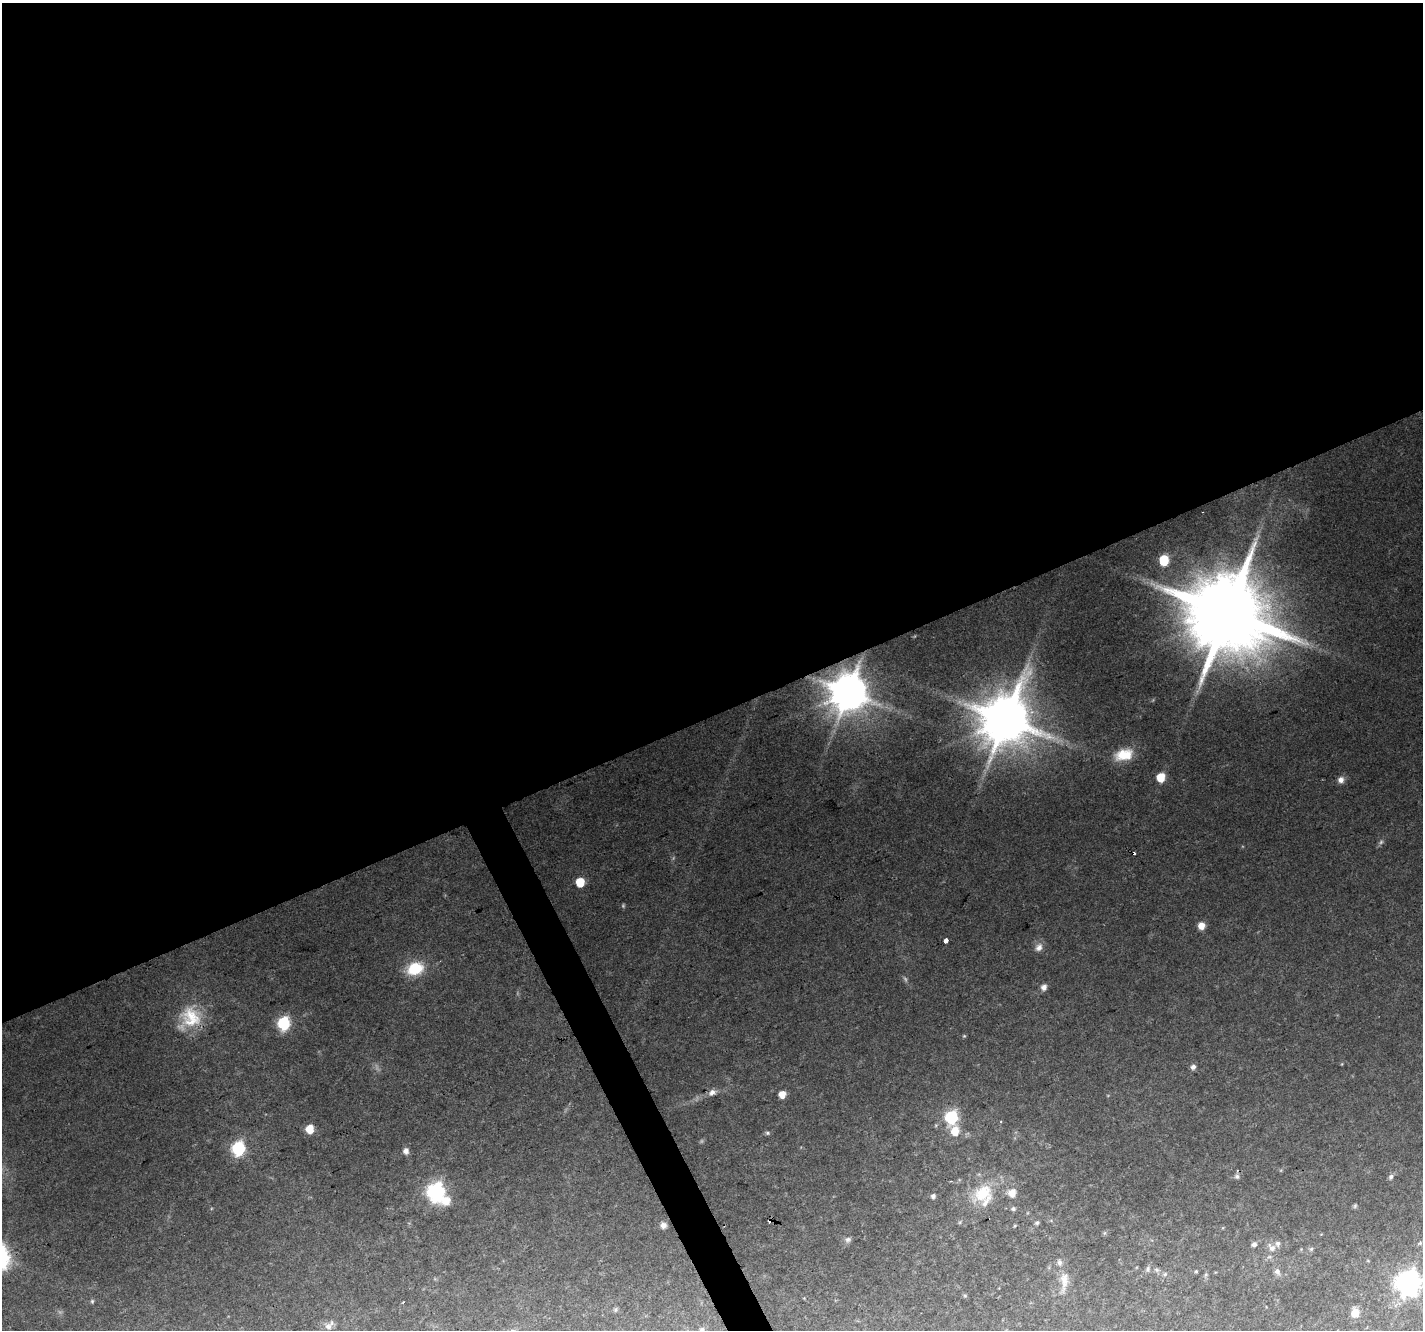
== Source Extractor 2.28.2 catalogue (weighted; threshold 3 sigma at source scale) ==
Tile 2 of 4 x 4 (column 2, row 1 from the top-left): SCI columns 1422-2842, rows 4077-5404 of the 5687 x 5553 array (HDU 1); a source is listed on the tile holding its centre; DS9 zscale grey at full resolution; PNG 1425 x 1332 px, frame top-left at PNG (2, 3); no overlay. Shown black and unused: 55% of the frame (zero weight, under 2 of 3 exposures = <1% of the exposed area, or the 3 px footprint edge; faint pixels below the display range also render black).
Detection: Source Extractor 2.28.2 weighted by HDU 2 'WHT'; one run over the whole footprint, this tile lists its part. Background 0.0829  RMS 0.0074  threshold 0.0332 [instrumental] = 3 sigma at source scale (4.5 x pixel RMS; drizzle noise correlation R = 1.50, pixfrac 1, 0.0396/0.0396 arcsec/px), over >= 5 px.
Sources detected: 64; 4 too faint to see at this stretch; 2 cosmic-ray / hot-pixel residue — not listed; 3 inside a brighter listed object's ellipse — not listed separately; the other 55 listed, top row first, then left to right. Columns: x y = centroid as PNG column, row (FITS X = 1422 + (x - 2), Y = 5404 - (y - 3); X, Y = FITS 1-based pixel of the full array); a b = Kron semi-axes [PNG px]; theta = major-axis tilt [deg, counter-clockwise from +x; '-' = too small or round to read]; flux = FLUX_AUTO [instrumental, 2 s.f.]
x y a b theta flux
1164 560 7 6 - 35
1228 613 23 21 4 13000
849 692 11 11 - 2800
1006 719 16 14 63 4900
1124 755 23 14 14 19
1161 777 6 6 - 20
1341 780 8 8 - 4.2
580 882 6 6 - 21
1201 926 7 7 - 7.3
946 941 4 3 - 20
1039 947 12 10 57 4.8
415 969 17 13 18 27
1044 987 6 6 - 4.5
191 1017 30 28 -60 34
283 1023 7 6 - 110
964 1036 5 5 - 0.85
1193 1067 6 5 - 3.2
712 1092 9 7 30 3.9
782 1094 5 5 - 11
951 1117 7 6 - 110
309 1129 6 6 - 16
955 1131 8 7 - 14
767 1133 6 5 - 1.3
238 1149 7 6 - 120
406 1151 7 6 - 4.2
1237 1176 9 7 -15 2.3
1391 1177 7 6 - 2.1
436 1192 10 8 -50 270
983 1193 31 21 35 30
1012 1193 8 8 - 8.1
933 1196 6 5 - 2.1
1355 1206 6 5 - 1.1
1013 1209 6 5 - 1.6
960 1222 6 4 71 0.91
1037 1223 7 5 19 1.5
663 1225 7 7 - 4
1015 1226 5 3 - 0.74
848 1240 10 8 42 2.8
1420 1243 7 5 30 1.4
1254 1244 6 5 - 2.3
1272 1248 12 8 -46 4.4
1311 1249 6 5 - 1.2
1148 1269 9 5 85 1.8
1196 1271 4 4 - 0.8
1277 1271 9 8 - 3.1
1165 1274 6 6 - 1.4
1206 1274 6 5 - 1.3
1064 1281 32 11 86 12
1408 1283 9 8 - 660
965 1295 6 4 -1 0.94
92 1301 5 4 - 1.1
615 1310 6 6 - 1.3
1355 1313 7 6 - 13
329 1326 13 7 47 3.9
702 1330 7 6 - 1.9
Overlapping masked pixels (flux is a lower limit): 1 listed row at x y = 849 692
Isophote crosses this tile's border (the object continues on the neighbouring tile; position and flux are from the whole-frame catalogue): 2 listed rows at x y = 1408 1283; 702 1330